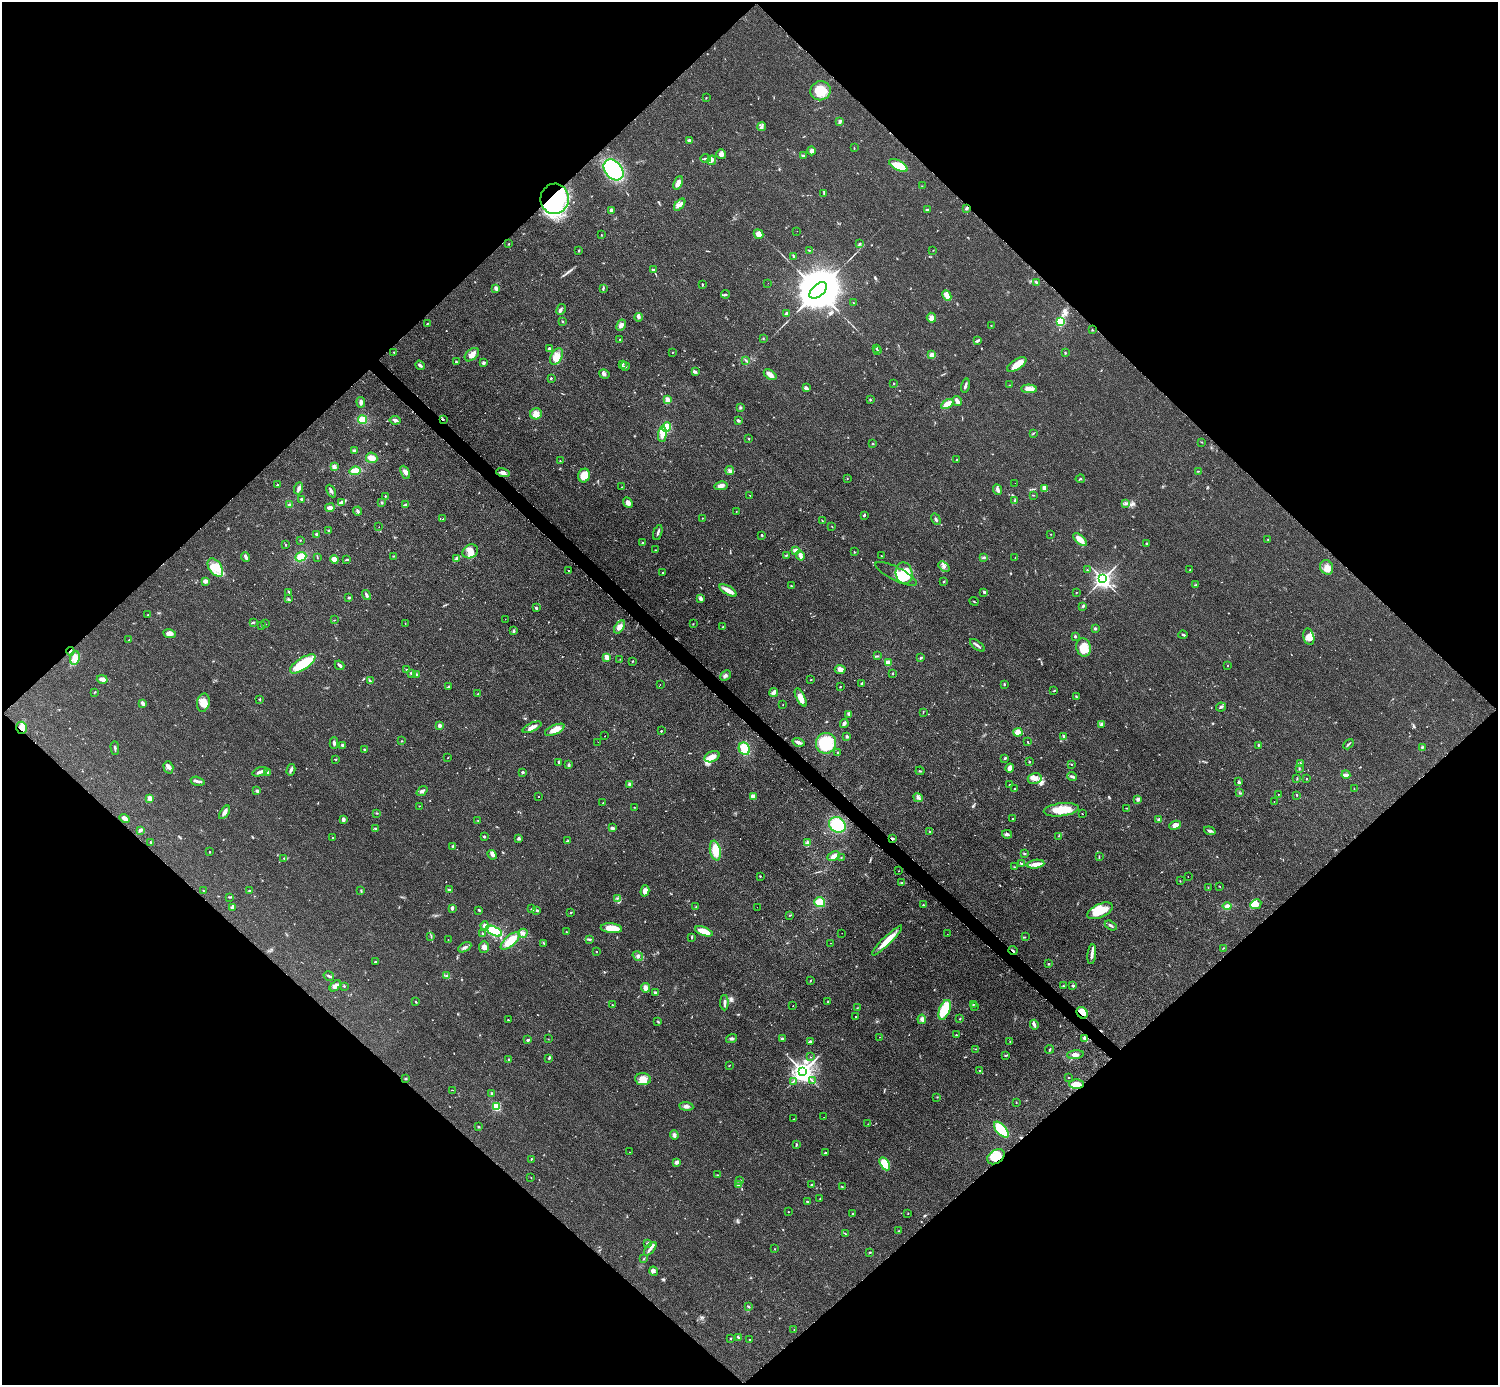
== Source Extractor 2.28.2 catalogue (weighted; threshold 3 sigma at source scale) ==
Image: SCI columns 7-5990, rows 307-5837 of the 5992 x 5992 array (HDU 1 of 3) = the unmasked area's bounding box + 8 px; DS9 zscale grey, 4 x 4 block average (1 PNG px = mean of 4 x 4 image px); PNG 1500 x 1387 px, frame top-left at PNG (2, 2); each listed source drawn as its Kron ellipse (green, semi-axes under 4 px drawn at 4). Shown black and unused: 51% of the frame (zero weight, under 2 of 3 exposures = <1% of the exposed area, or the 3 px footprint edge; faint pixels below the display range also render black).
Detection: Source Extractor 2.28.2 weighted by HDU 2 'WHT'. Background 0.0555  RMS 0.0074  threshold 0.0333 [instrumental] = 3 sigma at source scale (4.5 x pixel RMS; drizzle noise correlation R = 1.50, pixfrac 1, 0.05/0.05 arcsec/px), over >= 5 px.
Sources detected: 654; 1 too faint to see at this stretch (4 x 4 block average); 3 inside a brighter object's white glare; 11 cosmic-ray / hot-pixel residue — neither listed nor drawn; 10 coinciding with a brighter row at this scale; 32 inside a brighter listed object's ellipse — not listed separately; of the other 597, all 500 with FLUX_AUTO >= 1.51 (the completeness limit of this list) listed and drawn (97 fainter detections not listed), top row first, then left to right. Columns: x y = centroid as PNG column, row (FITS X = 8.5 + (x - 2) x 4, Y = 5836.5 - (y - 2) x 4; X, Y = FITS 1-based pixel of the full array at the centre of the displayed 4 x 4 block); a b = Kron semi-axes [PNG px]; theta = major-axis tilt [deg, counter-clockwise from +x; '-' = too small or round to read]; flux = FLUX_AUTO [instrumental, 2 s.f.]
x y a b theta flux
820 91 10 9 - 97
706 98 2 2 - 2.5
840 121 4 3 - 6.2
762 126 4 2 - 7.8
689 140 4 2 - 6.5
854 148 2 2 - 2.2
811 151 4 4 - 12
721 154 5 4 - 14
803 156 4 2 - 10
706 159 5 2 - 7.6
712 160 5 2 - 8.2
898 166 10 5 -29 90
613 170 12 8 -50 420
678 183 7 4 65 27
922 186 2 2 - 1.6
824 194 3 2 - 3
555 199 15 14 - 440
680 205 7 3 48 17
967 208 3 2 - 9.1
611 210 3 3 - 10
927 210 3 2 - 4.2
797 231 2 2 - 2.4
758 234 5 4 - 29
601 235 2 2 - 1.7
509 244 2 2 - 2.6
859 244 3 2 - 4.5
809 250 2 2 - 3.1
933 250 2 2 - 1.6
579 251 3 2 - 3.8
794 257 2 2 - 4.5
654 269 3 2 - 3
1036 282 3 2 - 7.6
768 283 2 2 - 2.4
702 284 3 2 - 3.9
496 288 4 2 - 15
603 289 3 2 - 4.5
818 290 10 6 42 29000
725 294 4 2 - 6.7
947 296 5 3 - 51
853 303 2 2 - 2.8
561 309 6 2 61 7.8
787 313 3 2 - 9.6
639 317 4 3 - 8.1
931 318 5 4 - 19
562 322 2 2 - 3.7
1060 322 3 3 - 110
427 324 2 2 - 2.3
621 325 6 4 62 13
991 325 2 2 - 1.9
1092 330 2 2 - 2.6
763 338 2 2 - 2.4
620 340 2 2 - 4
977 341 4 3 - 6.7
876 348 2 2 - 2.9
549 349 3 2 - 6.8
877 350 2 2 - 3.1
394 352 2 2 - 2.3
672 352 2 2 - 2.2
1065 353 2 2 - 3.1
472 355 8 5 41 28
932 355 4 4 - 19
556 356 9 5 58 36
745 360 2 2 - 2.2
456 362 3 2 - 4.6
483 363 4 3 - 8
622 364 3 2 - 6
420 365 5 2 - 10
1017 365 11 5 32 49
625 366 4 3 - 6.5
695 372 3 2 - 6.9
604 374 5 3 - 8.6
770 375 7 3 -33 25
551 378 3 2 - 4.7
894 383 2 2 - 2.3
965 385 7 2 75 11
1009 385 2 2 - 1.7
806 388 3 2 - 13
1029 389 8 4 -2 29
870 399 2 2 - 3.9
667 400 4 3 - 26
957 401 5 2 - 27
361 402 5 2 - 14
947 404 6 3 34 69
740 407 3 2 - 7.3
536 414 6 5 - 29
443 419 2 2 - 3.4
362 420 4 4 - 57
395 420 5 3 - 11
738 421 3 2 - 7.9
667 427 5 4 - 64
1033 433 3 2 - 3.3
662 434 8 4 85 35
749 438 2 2 - 2.7
1201 442 2 2 - 2.1
873 443 2 2 - 3.9
354 450 3 2 - 7
372 458 6 5 - 28
957 460 2 2 - 3.6
560 461 2 2 - 1.9
334 467 3 2 - 21
355 471 6 4 9 42
730 471 4 3 - 10
1198 471 3 2 - 2.6
405 472 7 4 -64 19
503 473 7 4 -17 18
584 476 7 6 - 70
847 479 2 2 - 2.6
1080 479 4 2 - 4.4
1015 483 2 2 - 3.7
277 485 2 2 - 3.5
721 486 6 3 11 19
622 487 2 2 - 1.8
299 488 6 3 71 16
1044 488 4 3 - 21
998 490 5 2 - 13
331 491 7 2 -63 9.4
749 495 2 2 - 2.5
1033 495 3 2 - 2.5
385 496 3 2 - 2.4
301 499 2 2 - 7.8
1015 500 3 2 - 4.4
342 502 4 3 - 8.6
382 503 2 2 - 5.1
628 503 6 4 -47 21
1126 503 4 3 - 7.6
290 505 3 2 - 13
405 505 4 2 - 5.7
330 508 5 4 - 15
358 511 4 2 - 7
736 511 2 2 - 1.8
864 515 3 2 - 5.1
702 518 2 2 - 2.6
443 519 2 2 - 1.9
936 519 6 2 -59 7
822 520 2 2 - 1.9
832 526 3 2 - 2
379 527 2 2 - 2.8
329 530 2 2 - 5.4
658 532 8 2 71 8.7
317 534 4 3 - 12
1051 534 2 2 - 1.5
762 535 3 2 - 4.1
1268 539 2 2 - 2.2
300 540 2 2 - 2.1
1080 540 8 3 -44 56
642 543 2 2 - 11
1146 544 3 2 - 5.3
285 545 2 2 - 2.6
655 550 2 2 - 2.2
470 551 8 6 29 33
796 551 3 2 - 30
854 552 2 2 - 2.8
786 555 4 2 - 3.5
394 556 4 2 - 2.9
800 556 5 3 - 16
881 556 2 2 - 1.5
246 557 5 2 - 17
301 557 5 4 - 53
317 557 4 2 - 2.5
1015 557 2 2 - 1.5
457 558 4 3 - 16
984 558 3 2 - 3.8
334 559 4 4 - 32
347 560 4 2 - 4.9
944 566 6 3 -42 11
1327 567 7 6 - 31
215 568 10 6 -55 63
568 570 2 2 - 7.4
1087 570 3 2 - 2.3
1190 570 2 2 - 1.8
663 572 2 2 - 7
904 573 11 8 -79 140
896 574 23 6 -27 48
1103 579 3 3 - 2300
206 581 3 2 - 20
944 581 2 2 - 2.7
1196 585 3 2 - 3.1
791 586 2 2 - 2.8
728 590 9 3 -31 37
289 592 4 2 - 5.8
984 592 3 2 - 7.6
1076 592 2 2 - 1.7
366 595 5 2 - 11
349 598 2 2 - 15
701 598 3 3 - 12
288 599 3 2 - 4
974 601 4 2 - 3.2
1083 606 3 2 - 4.6
536 608 2 2 - 11
148 615 2 2 - 3.4
505 619 2 2 - 1.9
335 620 2 2 - 1.6
253 622 4 2 - 4.3
405 623 2 2 - 1.6
265 624 2 2 - 2.5
693 624 2 2 - 2.2
261 626 2 2 - 4.1
619 627 7 4 56 25
723 627 2 2 - 3.8
1095 628 3 2 - 5.7
513 631 4 2 - 6.6
170 634 6 4 -11 22
1183 635 5 2 - 4.8
1075 636 2 2 - 6.8
1309 637 8 5 -76 25
129 640 2 2 - 2.2
977 645 9 2 -37 11
1084 647 9 7 -76 68
70 651 4 2 - 3.9
877 656 4 2 - 3.9
607 657 2 2 - 140
75 658 7 5 80 26
921 658 2 2 - 8.7
620 659 2 2 - 2
632 661 2 2 - 3.4
888 663 2 2 - 120
303 664 15 5 33 160
340 665 5 2 - 12
1228 666 2 2 - 2.2
840 669 5 4 - 25
407 670 4 2 - 4.6
411 673 2 2 - 8.4
893 673 2 2 - 3.1
416 674 3 2 - 4.2
725 675 6 3 43 12
102 679 5 3 - 28
811 680 2 2 - 2.7
370 681 4 2 - 5.5
862 683 3 2 - 5.4
1004 684 3 2 - 3.7
660 685 2 2 - 1.6
449 686 3 2 - 4.8
840 687 2 2 - 3
1054 691 3 2 - 2.7
95 692 3 2 - 2.4
774 693 5 4 - 13
478 694 2 2 - 2.8
801 697 10 4 -63 37
1076 697 3 2 - 4
260 699 3 2 - 3.6
143 703 3 2 - 20
203 703 9 6 77 39
783 704 2 2 - 4.6
1221 707 5 2 - 5.7
923 712 3 2 - 2
849 714 4 2 - 4.4
844 723 4 2 - 16
1101 724 4 2 - 6.4
439 725 3 3 - 12
532 727 10 3 23 28
22 728 6 5 - 24
555 730 10 4 24 41
661 731 2 2 - 7.5
1018 732 5 4 - 29
605 736 2 2 - 2.7
847 737 2 2 - 9.1
1064 737 3 2 - 3.7
402 741 2 2 - 1.9
598 742 2 2 - 2
798 742 6 3 -16 16
1028 742 2 2 - 1.9
334 743 6 2 -89 11
826 743 10 10 - 170
1348 744 6 2 48 6
342 745 2 2 - 9.1
1258 745 2 2 - 10
1422 747 2 2 - 3.8
115 748 7 2 -89 5.7
364 749 2 2 - 3.4
744 749 6 5 - 78
838 752 2 2 - 6.3
712 757 8 5 22 39
447 758 2 2 - 1.6
1005 758 2 2 - 5.2
335 759 3 2 - 2.8
558 762 4 2 - 3.6
1029 762 2 2 - 4.9
1300 763 2 2 - 3.8
1072 764 2 2 - 1.6
569 765 3 2 - 7.2
168 767 6 5 - 16
1010 768 4 4 - 25
1299 768 3 2 - 2.6
291 770 6 3 77 9.9
920 771 4 2 - 3.8
260 772 8 3 19 13
267 772 3 2 - 11
523 772 3 2 - 6.1
1346 775 4 4 - 11
1072 776 5 2 - 11
1035 779 7 5 13 23
1297 779 2 2 - 2.8
1306 779 2 2 - 2.5
198 781 7 2 -15 11
1238 782 3 3 - 7
630 784 2 2 - 41
1010 785 3 2 - 3.8
1015 789 2 2 - 5.6
1354 789 2 2 - 1.9
257 791 2 2 - 28
422 791 6 3 38 13
1240 793 3 2 - 1.6
1279 794 2 2 - 2.3
1297 795 3 2 - 2.5
753 796 4 3 - 15
538 797 2 2 - 2.8
149 798 2 2 - 96
918 798 5 3 - 11
1138 799 3 3 - 9.3
1274 802 2 2 - 1.7
603 803 2 2 - 1.6
419 806 2 2 - 1.5
634 807 2 2 - 1.7
1127 808 3 2 - 2.9
1061 810 17 6 7 94
225 812 7 3 55 17
377 813 2 2 - 3.8
1082 814 2 2 - 2.1
125 818 5 3 - 19
343 819 4 2 - 12
1013 819 2 2 - 3
1159 820 3 3 - 9
478 821 2 2 - 1.8
837 825 8 7 - 180
1175 825 6 3 23 21
612 828 4 2 - 11
376 829 2 2 - 20
140 830 2 2 - 2.4
1210 831 6 2 -19 9.1
930 832 3 2 - 5.1
1007 834 5 3 - 9.4
1059 836 2 2 - 3.4
484 837 3 2 - 2.9
332 838 2 2 - 2.1
519 838 4 2 - 6
892 839 3 2 - 9.1
567 841 2 2 - 3.5
151 842 3 2 - 3.7
808 842 4 3 - 7.7
453 847 3 3 - 9.5
715 851 10 5 -79 69
209 852 2 2 - 2.7
1024 853 2 2 - 4.3
492 855 5 3 - 14
833 856 6 3 24 20
1099 857 2 2 - 2.1
284 858 2 2 - 2.7
841 858 2 2 - 1.7
1022 864 4 2 - 7.9
1035 864 9 3 7 30
1014 867 2 2 - 2
898 871 2 2 - 1.9
760 876 2 2 - 4.1
1188 876 2 2 - 3.9
1180 881 2 2 - 1.9
902 883 3 2 - 2.6
1219 886 2 2 - 1.9
1208 888 3 2 - 2.1
203 890 3 2 - 1.9
249 890 3 2 - 2.2
449 890 3 2 - 5.2
361 891 2 2 - 2.8
645 891 5 4 - 25
229 897 3 2 - 4
618 898 2 2 - 2.4
820 902 5 5 - 70
1256 904 6 4 26 42
923 905 2 2 - 2.7
696 906 3 2 - 2
1227 906 4 3 - 9.2
233 907 4 3 - 8.1
757 907 2 2 - 9.9
452 908 4 3 - 6.7
532 909 3 2 - 4.7
479 910 3 2 - 3.8
537 911 3 2 - 4.4
1100 911 14 6 24 89
571 913 2 2 - 5.4
789 915 2 2 - 2.1
485 926 4 3 - 19
1111 926 6 2 -31 9.9
611 928 11 5 -6 70
494 931 8 4 -25 130
704 931 9 3 -21 75
566 932 2 2 - 1.8
482 933 2 2 - 13
523 933 4 3 - 9.7
842 933 2 2 - 2.2
947 934 2 2 - 2.2
431 936 2 2 - 2
692 937 4 2 - 3.7
1025 937 2 2 - 1.5
590 939 2 2 - 2
448 940 2 2 - 2.4
887 940 21 4 45 65
510 941 12 5 42 79
544 943 3 2 - 4
831 943 2 2 - 1.7
465 947 7 3 30 11
484 947 6 5 - 18
1223 948 2 2 - 2.4
1013 950 4 2 - 4.1
597 952 2 2 - 4.6
1092 954 10 3 83 17
638 956 5 3 - 9.1
375 962 3 2 - 2.7
1049 964 2 2 - 7.7
329 976 5 2 - 7.4
446 976 2 2 - 5.5
810 980 3 2 - 3.1
1073 985 3 2 - 4.1
335 986 7 3 44 13
344 986 2 2 - 5.4
1063 986 3 2 - 2.5
646 988 5 4 - 18
655 993 2 2 - 23
415 1001 3 2 - 3.8
828 1002 2 2 - 5
724 1003 7 2 -90 13
612 1005 2 2 - 2.6
793 1005 2 2 - 2.1
973 1005 2 2 - 2.6
974 1007 2 2 - 1.9
857 1008 2 2 - 1.6
945 1010 10 5 68 120
1082 1013 6 5 - 77
856 1017 2 2 - 5.6
922 1019 4 3 - 16
960 1019 2 2 - 2.4
508 1020 2 2 - 2.6
658 1022 3 2 - 3.7
1034 1025 5 3 - 11
956 1035 2 2 - 4.4
879 1037 2 2 - 1.6
732 1038 6 3 20 8
782 1038 3 2 - 7.3
548 1039 2 2 - 1.8
1085 1039 3 3 - 20
528 1040 3 2 - 8.7
1010 1041 2 2 - 2.4
810 1042 4 2 - 10
975 1049 2 2 - 1.7
1050 1049 4 2 - 4.7
1006 1055 4 2 - 3.7
1075 1055 8 4 7 21
811 1057 2 2 - 2.5
548 1058 3 2 - 2.9
509 1059 2 2 - 3.9
730 1065 2 2 - 1.6
803 1071 4 3 - 3900
980 1071 2 2 - 3.1
1068 1077 2 2 - 2.2
406 1079 3 2 - 3.3
643 1079 8 6 -5 43
793 1081 2 2 - 2.2
812 1081 2 2 - 1.9
1077 1084 7 5 -1 28
452 1090 2 2 - 2.1
492 1093 2 2 - 3.5
937 1097 2 2 - 1.7
1016 1102 2 2 - 1.9
686 1106 7 3 -6 13
496 1107 2 2 - 360
824 1117 2 2 - 2.6
794 1119 3 2 - 1.9
868 1124 2 2 - 2.6
478 1127 2 2 - 10
1001 1130 10 5 -49 160
674 1135 5 3 - 9
796 1144 2 2 - 3.7
629 1152 2 2 - 23
825 1153 3 2 - 3.4
996 1157 9 6 34 96
531 1159 2 2 - 2.8
677 1162 3 3 - 15
885 1164 7 4 -60 110
717 1175 2 2 - 2.2
531 1178 2 2 - 1.5
739 1180 2 2 - 3.4
738 1184 2 2 - 73
811 1185 2 2 - 5.3
842 1187 3 2 - 2.4
820 1198 2 2 - 2.2
807 1202 2 2 - 4
788 1212 2 2 - 5.5
853 1213 2 2 - 1.9
908 1213 2 2 - 2.1
899 1231 3 2 - 1.6
845 1234 3 2 - 2.2
648 1243 3 2 - 4
650 1249 8 2 50 15
775 1249 2 2 - 2.4
870 1252 2 2 - 2.2
644 1259 2 2 - 1.9
653 1271 4 3 - 9.6
748 1306 3 2 - 3.9
794 1330 2 2 - 1.8
738 1337 3 2 - 5.4
731 1338 3 2 - 2.5
749 1340 2 2 - 1.8
Overlapping masked pixels (flux is a lower limit): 10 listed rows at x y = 555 199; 967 208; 443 419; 70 651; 22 728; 892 839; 1013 950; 1082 1013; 1085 1039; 996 1157
Diffuse or blended objects may show on this block-average render without a row.